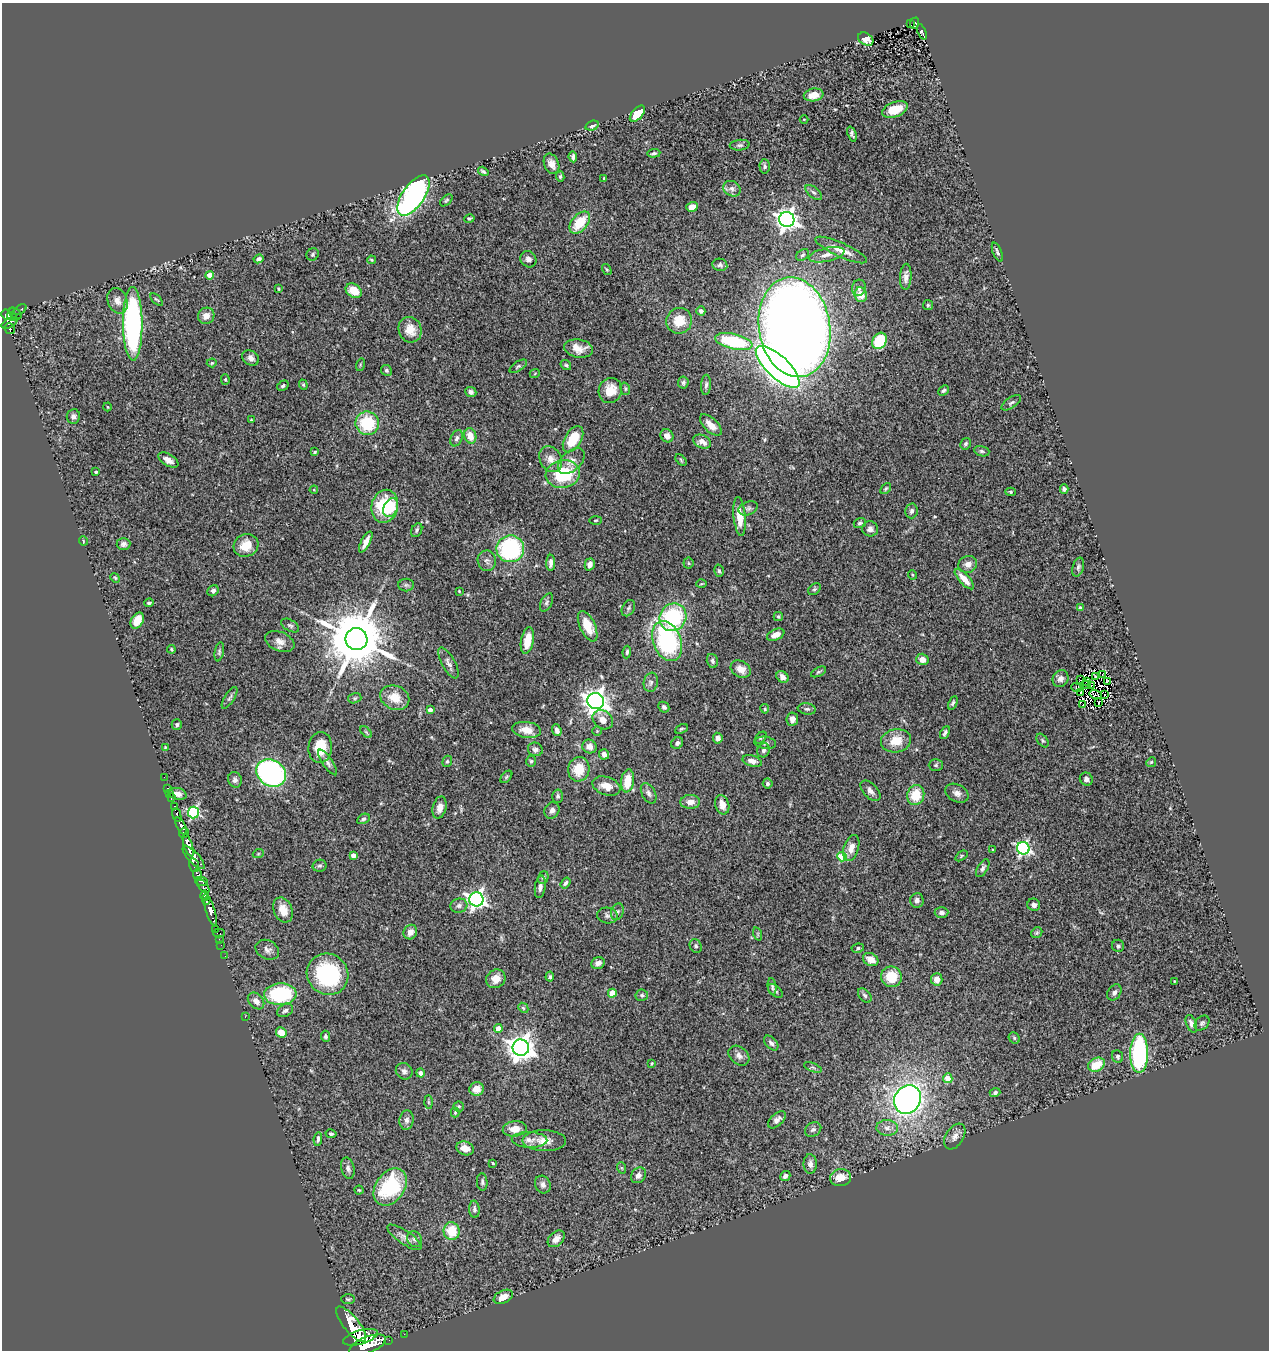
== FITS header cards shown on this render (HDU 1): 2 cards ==
NAXIS1  =                 1267
NAXIS2  =                 1348

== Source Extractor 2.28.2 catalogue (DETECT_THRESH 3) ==
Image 1267 x 1348 px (HDU 1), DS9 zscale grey, 1 PNG px = 1 image px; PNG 1271 x 1352 px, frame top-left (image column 1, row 1348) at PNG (2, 3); each listed source drawn as its Kron ellipse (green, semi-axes under 4 px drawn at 4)
Background 1.8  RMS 0.064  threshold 0.193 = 3 sigma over >= 5 px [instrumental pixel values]
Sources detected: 351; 2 with non-positive FLUX_AUTO (blend fragments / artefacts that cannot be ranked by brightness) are neither listed nor drawn; the other 349 listed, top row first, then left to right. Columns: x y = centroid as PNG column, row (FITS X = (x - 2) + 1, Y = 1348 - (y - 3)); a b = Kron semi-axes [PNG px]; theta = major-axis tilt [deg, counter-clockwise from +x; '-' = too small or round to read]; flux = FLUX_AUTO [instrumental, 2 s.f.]
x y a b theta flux
910 23 3 2 - 12
915 23 6 4 68 64
922 32 8 3 -68 160
866 39 8 6 -33 44
814 95 10 6 10 54
895 109 13 7 21 90
637 114 10 5 49 80
804 119 4 3 - 2.8
592 126 7 4 17 13
852 134 8 3 -70 10
740 145 10 5 5 11
654 153 7 3 5 8
573 157 5 4 - 12
551 164 11 7 -67 29
765 166 7 5 -86 8.7
483 171 5 3 - 9.2
560 176 5 4 - 6.8
604 178 3 3 - 5.6
732 189 9 7 -29 18
814 192 10 5 -40 12
413 196 23 11 55 1200
446 200 7 4 45 6.7
692 207 6 4 17 39
469 219 5 3 - 5.7
787 220 7 7 - 2700
580 223 13 8 50 120
841 250 28 7 -24 57
997 252 10 4 -68 10
313 254 6 5 - 8.2
803 255 7 5 40 9
826 255 18 6 13 34
259 259 5 3 - 10
528 259 8 7 - 20
371 260 4 3 - 5.4
720 265 7 6 - 10
607 270 6 3 -58 5.1
210 275 4 4 - 51
906 277 13 5 86 22
279 288 3 3 - 4.8
859 288 8 6 76 13
354 291 9 6 -34 58
861 295 7 6 - 48
157 299 8 3 -43 6
117 301 13 9 -68 33
928 305 5 5 - 6
20 310 7 3 37 86
701 311 4 4 - 13
15 314 7 5 -41 400
7 315 6 4 -38 710
12 316 5 2 - 250
206 316 8 8 - 39
679 321 13 12 - 86
10 323 9 4 28 410
133 324 37 9 -90 1000
795 327 50 35 -81 7300
10 329 5 5 - 200
410 330 13 11 -67 67
880 341 8 6 62 180
734 342 19 7 -13 320
579 348 14 9 -9 46
251 358 9 7 -35 20
212 363 5 4 - 6.2
360 365 6 4 73 5.4
566 365 5 4 - 6.7
518 366 10 4 34 9.4
778 367 28 11 -43 3100
386 370 6 5 - 9
535 373 5 3 - 3.9
225 379 5 4 - 5.3
683 383 6 5 - 9.5
303 385 5 4 - 4.8
706 385 10 5 85 12
283 386 6 4 31 7.6
625 389 6 4 -71 6.7
610 390 13 11 68 77
943 390 6 4 43 7.2
471 392 6 5 - 13
1011 403 11 5 34 11
107 407 4 3 - 3.5
73 416 7 6 - 14
251 420 4 3 - 3.8
367 423 12 11 - 200
711 425 14 6 -44 39
470 436 8 6 -72 51
667 436 7 6 - 23
457 438 8 5 65 11
573 439 14 8 59 130
702 442 9 6 -23 31
966 444 6 5 - 9.1
982 451 8 5 -18 9.2
315 452 4 3 - 5.2
551 459 14 10 -60 42
168 460 11 6 -31 30
681 460 7 4 -46 6.3
571 461 16 9 43 37
96 472 3 3 - 7.6
563 474 17 13 9 230
886 489 6 4 49 6.7
1064 489 5 4 - 11
314 490 4 3 - 3.5
1010 492 5 4 - 6.4
385 506 16 13 76 220
391 507 10 7 66 110
748 508 10 6 22 14
911 511 7 6 - 14
739 516 19 6 -84 73
596 520 6 3 2 3.9
860 523 6 5 - 8.9
870 529 8 7 - 19
417 530 7 5 64 9.8
83 541 5 3 - 3.3
366 542 11 4 63 36
123 544 7 6 - 13
246 545 12 11 - 79
510 549 14 13 - 520
487 561 10 9 - 21
551 563 8 4 89 19
688 563 5 5 - 6.2
590 564 6 5 - 22
968 564 9 8 - 28
1078 567 10 5 74 12
719 571 6 5 - 8.1
912 575 5 3 - 4.1
115 578 5 4 - 5.6
964 579 13 5 -48 46
701 584 5 3 - 4.3
406 585 8 6 -1 10
814 589 7 5 39 8.4
213 591 6 5 - 11
459 591 3 2 - 3.2
547 602 10 5 62 11
149 603 4 3 - 7.2
628 608 9 6 61 11
1080 608 4 3 - 14
778 616 5 4 - 6.3
673 617 14 13 - 410
137 621 8 6 59 73
290 625 10 5 -31 9.6
588 626 16 7 -65 95
776 635 9 5 24 33
356 639 11 11 - 37000
280 641 15 9 -23 33
527 641 13 6 79 84
667 641 21 14 -69 560
171 649 4 3 - 4.7
219 652 9 4 80 8.5
627 652 6 4 82 8.2
922 659 6 5 - 35
712 661 7 5 -74 11
448 663 17 6 -61 22
741 669 11 8 -31 40
818 672 8 4 27 7.1
1103 674 3 2 - 5
1096 676 3 2 - 6.4
783 677 7 5 -43 20
1060 679 9 7 57 21
1080 680 4 2 - 0.8
651 682 10 7 79 16
1087 682 3 2 - 1.5
1107 682 3 2 - 3.3
1086 685 4 2 - 2.9
1091 685 2 2 - 5.6
1077 688 5 2 - 2.2
1081 693 3 2 - 2.9
1096 695 6 2 -17 7.5
1104 695 2 2 - 3.7
230 698 12 5 57 11
355 698 7 5 16 7.5
395 698 15 12 -22 76
596 701 8 8 - 3200
1099 702 2 2 - 5.1
953 703 7 4 64 7.2
1083 705 3 2 - 3.6
664 707 6 5 - 9.6
765 709 5 4 - 6.9
807 709 9 5 -8 11
430 710 4 4 - 23
792 719 7 6 - 21
603 720 11 8 -36 33
177 725 5 5 - 9.2
681 729 7 3 26 5.8
527 730 14 8 -8 55
557 730 6 4 -68 22
597 731 5 5 - 5
366 732 7 4 -45 6.9
945 733 7 4 62 9.8
718 738 5 5 - 18
761 738 7 4 48 6.9
896 741 15 11 11 79
1043 741 7 5 -54 8
677 743 6 5 - 13
765 743 11 6 -8 14
589 746 7 6 - 27
165 747 4 3 - 3.7
320 747 15 11 84 110
535 749 7 6 - 15
763 750 7 6 - 13
604 754 5 5 - 22
447 761 6 4 69 6.9
531 761 5 4 - 7.7
752 761 10 5 -16 25
327 762 15 5 -56 16
1151 762 5 4 - 5.8
936 765 7 6 - 8.9
579 769 12 10 78 86
271 773 15 13 -35 850
164 777 2 2 - 8.5
506 777 7 4 49 6.2
1086 779 7 6 - 16
235 780 8 6 -72 14
628 781 12 6 82 89
768 783 5 5 - 10
606 786 14 9 -19 44
167 788 3 2 - 27
870 791 12 7 -47 21
169 793 3 2 - 13
649 793 11 6 -62 17
957 793 12 8 -28 23
178 794 9 6 -13 21
916 795 10 8 74 110
558 796 6 5 - 10
171 798 4 3 - 80
690 802 10 7 2 30
722 805 10 7 -73 46
175 806 4 3 - 310
439 808 11 7 76 28
552 810 8 7 - 16
194 812 6 5 - 550
177 815 7 3 -76 270
363 819 7 4 28 8.4
181 826 9 4 -62 2100
184 833 5 3 - 1000
188 845 12 4 -72 4400
851 848 13 7 73 33
1023 848 6 6 - 860
993 850 3 3 - 5.2
258 854 5 3 - 4.4
353 855 4 4 - 26
961 856 7 3 37 5
194 857 15 5 -47 1700
842 857 5 4 - 200
194 865 7 4 -74 690
320 866 7 6 - 8.7
983 868 10 5 60 13
197 875 6 4 -66 1200
543 878 7 5 71 8.7
201 881 6 3 -12 450
565 883 6 4 56 9
203 886 8 3 -50 480
540 887 11 5 82 18
205 895 5 3 - 890
476 899 7 7 - 1700
206 900 5 4 - 1200
917 900 7 6 - 17
1034 905 6 6 - 16
459 906 8 7 - 15
283 910 13 9 -68 62
210 911 15 4 -72 2200
617 912 8 6 70 11
941 912 7 5 1 16
607 915 10 7 -11 15
216 929 4 2 - 65
410 932 7 6 - 27
219 933 6 2 -1 35
1037 933 6 5 - 6.9
758 934 7 4 -72 6.2
219 939 2 2 - 14
221 945 2 2 - 19
696 946 7 5 -63 9.4
1118 946 6 6 - 11
858 948 6 4 9 9
267 950 12 9 -26 22
225 956 2 2 - 14
871 960 8 6 -30 43
598 963 7 5 22 18
328 974 21 20 - 410
550 977 5 4 - 8.5
891 977 10 10 - 120
496 979 10 9 - 39
937 979 6 5 - 35
1174 981 4 4 - 4.3
772 986 8 4 -83 9.8
775 991 8 5 -42 9.2
1114 992 9 6 55 16
612 993 4 4 - 100
280 994 16 11 3 380
642 995 6 5 - 9.8
865 995 8 5 -50 12
256 1001 9 6 -46 30
523 1008 6 4 -44 5.3
285 1010 8 6 27 12
245 1017 3 2 - 12
1202 1023 8 6 46 11
1191 1024 9 5 -68 17
498 1029 4 4 - 44
281 1033 5 5 - 64
326 1036 5 4 - 9.7
1014 1038 6 5 - 6.6
771 1043 9 5 -47 13
521 1048 8 8 - 4700
1139 1053 19 9 90 560
739 1056 11 8 -40 22
1118 1056 6 5 - 8.6
652 1063 3 2 - 4.3
1096 1065 9 6 28 110
813 1067 9 3 -21 7.2
404 1071 9 8 - 16
420 1073 4 4 - 15
948 1078 5 4 - 57
477 1089 7 7 - 49
995 1093 5 4 - 9.7
907 1099 15 13 55 2300
428 1102 6 4 -89 7
459 1106 5 5 - 5.9
455 1113 5 4 - 5.1
407 1120 9 7 80 18
777 1120 11 6 43 22
887 1128 11 8 -3 25
515 1129 12 7 6 47
813 1130 8 6 28 14
331 1134 5 4 - 7.9
955 1136 14 8 57 28
318 1139 7 3 82 11
529 1140 18 8 -2 30
544 1141 22 10 -1 53
465 1148 9 6 -18 41
493 1163 3 3 - 4.4
810 1164 10 6 -89 21
348 1168 11 6 -77 16
622 1168 6 3 -70 4.9
638 1175 8 7 - 21
785 1176 5 4 - 17
841 1178 10 8 10 60
482 1182 9 5 -87 11
543 1184 9 7 -65 19
390 1187 20 14 55 330
359 1190 4 4 - 5.1
474 1209 9 5 -88 13
452 1231 9 8 - 110
404 1237 20 6 -34 25
415 1239 8 7 - 15
556 1239 10 6 44 28
503 1297 10 6 25 38
348 1299 7 4 -1 6.8
351 1324 21 8 -51 7000
404 1334 2 2 - 19
361 1337 18 7 17 7300
389 1340 2 2 - 20
367 1345 19 8 21 10000
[2 non-positive-flux detections neither listed nor drawn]